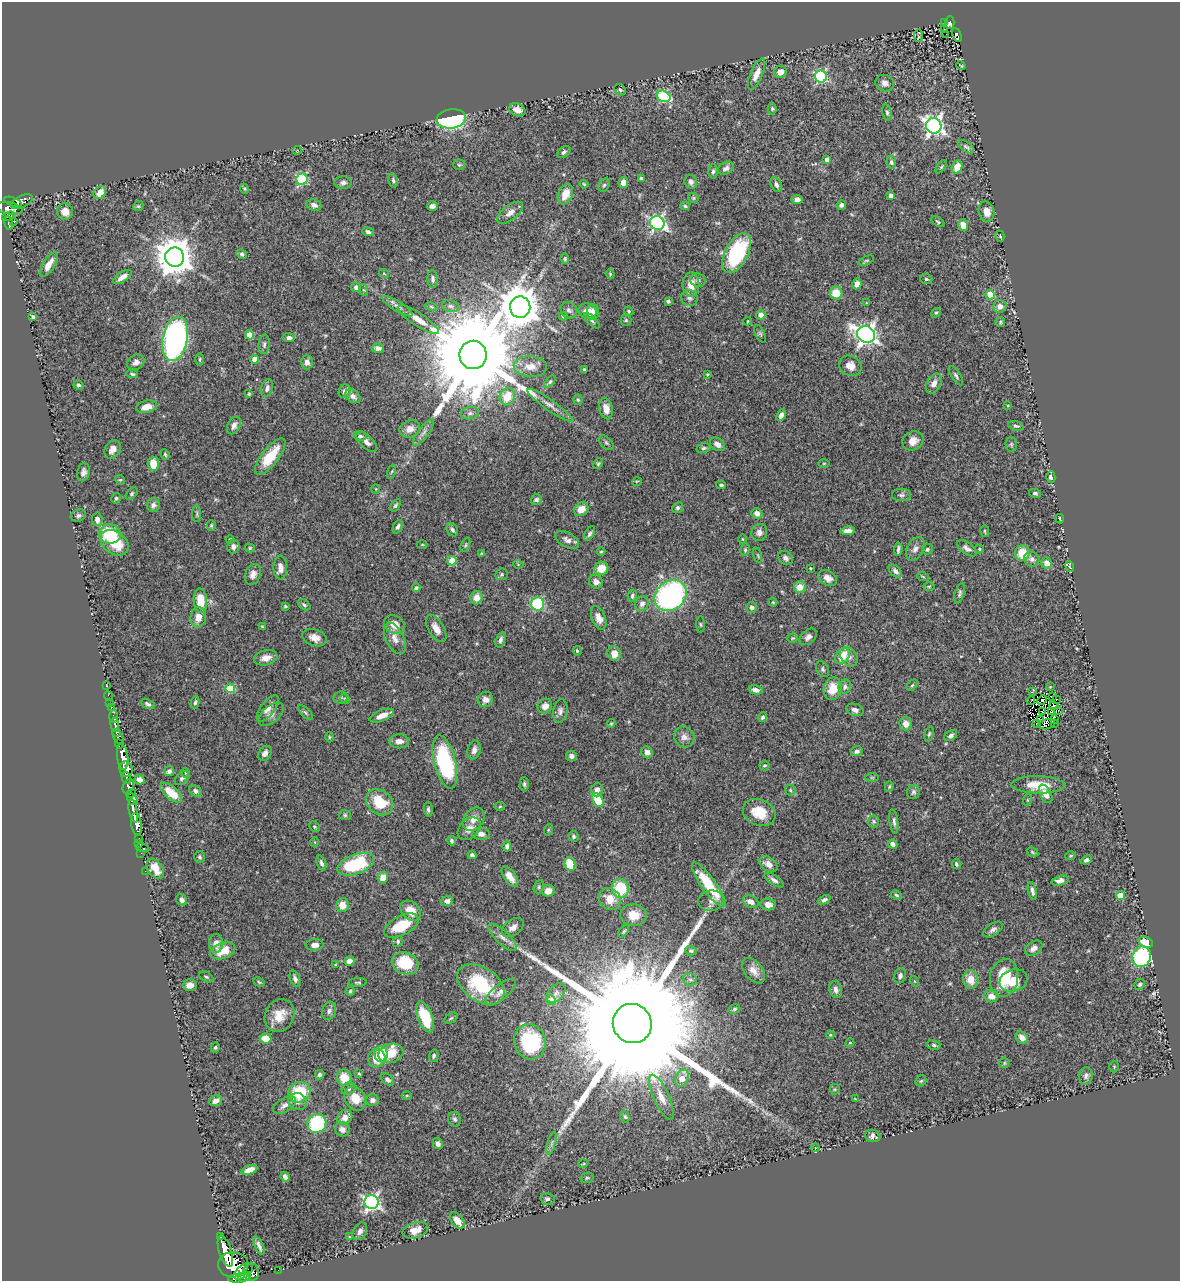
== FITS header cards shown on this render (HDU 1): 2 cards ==
NAXIS1  =                 1178
NAXIS2  =                 1279

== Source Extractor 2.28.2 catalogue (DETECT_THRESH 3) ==
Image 1178 x 1279 px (HDU 1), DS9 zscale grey, 1 PNG px = 1 image px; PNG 1182 x 1283 px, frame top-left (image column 1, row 1279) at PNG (2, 2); each listed source drawn as its Kron ellipse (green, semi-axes under 4 px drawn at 4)
Background 0.409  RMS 0.026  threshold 0.0779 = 3 sigma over >= 5 px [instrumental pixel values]
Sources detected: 483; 4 with non-positive FLUX_AUTO (blend fragments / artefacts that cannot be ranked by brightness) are neither listed nor drawn; the other 479 listed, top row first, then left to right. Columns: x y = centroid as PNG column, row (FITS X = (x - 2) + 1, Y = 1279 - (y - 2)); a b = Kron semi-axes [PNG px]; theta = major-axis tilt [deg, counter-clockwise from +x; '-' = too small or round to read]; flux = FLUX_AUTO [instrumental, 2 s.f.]
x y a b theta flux
945 22 3 3 - 20
950 23 6 4 89 94
944 29 2 2 - 4.8
946 34 2 2 - 1.2
957 35 7 4 -69 69
918 36 6 2 89 1.9
961 66 5 2 - 1.4
780 72 6 6 - 11
757 74 17 6 67 17
821 77 6 6 - 220
885 83 9 8 - 8.6
620 90 6 5 - 3.3
663 96 7 5 -23 130
772 109 6 4 -89 2.4
517 110 8 6 -24 12
887 113 8 5 -79 4.4
451 119 15 9 8 210
934 126 8 7 - 770
966 147 9 4 -36 4.3
297 150 4 3 - 1.2
564 152 7 5 39 4.1
827 160 4 4 - 13
891 162 6 4 -81 3.4
459 165 5 5 - 2.5
941 167 7 4 55 2.5
957 167 7 5 69 25
726 168 8 6 31 6.6
713 171 7 5 87 3.9
641 178 4 3 - 5.8
302 179 6 5 - 150
393 180 7 4 -79 3.8
623 182 5 4 - 14
691 182 7 6 - 5.1
343 183 9 6 4 5.5
584 184 4 3 - 1.9
604 185 7 5 59 3.8
776 185 8 5 -65 5.4
244 189 5 4 - 2
100 193 7 5 48 19
565 194 11 7 66 22
891 196 4 4 - 8.8
693 198 6 4 -46 2.5
797 199 5 4 - 7
13 202 9 4 -21 220
22 202 11 6 27 160
314 205 7 6 - 7.9
841 205 5 4 - 4.5
138 206 5 4 - 2.3
432 206 5 4 - 6
685 206 5 4 - 2.7
9 208 13 6 -10 540
65 211 8 7 - 16
986 212 10 7 -77 19
510 213 15 7 37 11
8 216 7 3 21 120
13 221 3 2 - 4.1
938 222 7 4 -36 2.7
9 223 7 3 -79 120
657 223 7 6 - 470
963 225 6 5 - 19
368 232 6 4 -21 3.9
1000 236 5 4 - 1.6
737 253 22 11 62 150
242 254 5 4 - 3.9
175 257 9 9 - 4400
565 259 5 3 - 2.4
866 261 8 3 22 2.4
49 265 14 5 58 17
384 274 5 3 - 1.3
610 274 5 4 - 1.7
122 277 10 5 33 11
433 279 9 5 -87 5.1
926 279 6 5 - 2.6
698 280 7 6 - 6.2
691 284 12 8 89 22
857 284 5 4 - 11
356 287 5 5 - 6.6
364 290 6 3 -71 2
836 293 6 6 - 36
990 295 4 4 - 64
689 298 8 7 - 5.9
668 301 3 3 - 3.1
866 303 3 3 - 1.4
397 306 18 5 -32 8.8
450 306 8 6 -16 5.7
1000 306 6 6 - 10
431 307 7 3 -9 2.6
520 307 10 10 - 6000
569 310 9 7 -43 5.4
588 311 9 7 -16 18
629 311 5 3 - 2.1
593 312 8 6 -90 18
936 313 5 4 - 2.4
761 315 5 4 - 13
563 316 4 3 - 2.3
33 317 4 4 - 5.7
418 320 24 6 -34 21
626 320 5 5 - 2.7
592 321 10 4 -44 3.9
748 321 4 3 - 1.4
1000 322 5 4 - 2.5
760 334 9 5 -65 3.5
866 334 9 8 - 1000
250 335 4 4 - 32
289 338 6 4 -4 5.9
175 339 22 12 78 560
264 344 10 5 85 5
378 348 6 5 - 6.7
473 355 14 13 - 54000
199 359 6 3 89 2.4
255 359 4 4 - 33
136 362 9 7 34 8.3
307 362 7 6 - 9.4
530 366 16 10 -3 19
850 366 12 10 -30 18
584 369 3 3 - 1.9
132 374 6 3 -10 3
707 374 4 3 - 1.5
956 376 11 4 -58 4.3
550 382 7 4 52 2.9
934 384 11 7 61 10
78 385 5 4 - 3.2
267 388 9 6 72 7.2
345 391 7 6 - 7
249 394 4 4 - 1.9
353 396 8 6 -35 7.5
507 397 9 7 62 35
578 400 5 4 - 2.6
550 405 27 5 -35 14
1008 405 4 3 - 1.5
146 407 10 6 14 15
606 409 11 7 -76 15
470 413 9 6 10 5.8
781 415 6 4 65 8.2
234 425 9 6 63 7.7
1016 426 8 4 -15 3.7
410 429 10 8 22 15
423 432 16 5 54 8.6
360 436 6 5 - 4.2
913 441 11 9 30 14
367 442 13 6 -44 9.2
606 443 9 5 -45 3.8
717 444 8 6 -34 8.2
1011 445 7 5 -88 3.1
703 448 7 5 17 3.2
112 449 10 7 58 11
165 454 5 3 - 2.4
270 456 22 8 52 50
824 463 5 3 - 1.7
153 464 7 5 -88 28
598 464 6 4 63 2.3
392 471 7 3 71 2
83 472 9 6 77 7
1051 477 6 4 -76 4.7
120 480 5 4 - 2.2
637 481 5 3 - 1.4
721 485 5 3 - 3.7
376 489 5 3 - 1.3
1035 493 6 4 -12 3.2
132 494 7 4 46 3.2
901 495 9 6 3 4.8
116 498 5 4 - 3.6
536 500 5 5 - 3.4
153 505 7 6 - 6
395 505 7 4 52 3.1
678 508 5 5 - 3.6
581 509 8 6 37 18
197 513 8 4 90 3
757 513 6 5 - 7.2
78 515 8 6 20 4.8
97 519 7 5 -85 10
1060 519 4 2 - 2
211 525 5 4 - 2.2
398 527 7 4 65 4.7
452 530 7 5 -59 4.2
848 531 7 4 8 10
985 531 6 3 -82 1.9
759 532 9 7 70 8.8
110 534 11 9 -8 79
589 534 8 4 59 4.1
230 539 4 2 - 1.5
742 539 5 3 - 1.5
567 540 13 7 -30 9
114 543 15 11 -35 62
422 544 5 3 - 1.7
465 545 7 4 67 2.5
233 547 7 6 - 7
250 548 5 4 - 2.6
967 548 11 5 -36 7.2
898 549 7 3 85 4.2
915 549 13 8 61 9.4
927 549 5 5 - 2.8
979 549 4 4 - 2
745 550 6 5 - 3
601 552 4 3 - 1.6
481 553 3 3 - 1.5
1022 553 8 7 - 34
758 555 7 3 -77 2
785 558 8 6 -38 6.4
1032 559 8 7 - 7.5
452 561 5 4 - 55
1047 563 6 5 - 12
518 564 5 3 - 1.5
1070 567 5 3 - 2.5
280 568 12 7 89 13
601 568 7 6 - 29
810 568 4 3 - 1.3
895 571 8 5 -44 5.8
253 574 11 7 68 10
501 574 6 5 - 3.1
923 577 6 3 -21 2.1
828 578 10 7 -30 10
596 582 7 6 - 9.3
929 586 5 3 - 1.9
800 587 6 6 - 20
416 588 4 4 - 3.4
960 593 11 4 74 4.2
632 596 6 4 79 4.5
671 596 17 14 40 370
477 598 7 6 - 16
200 601 12 6 -84 38
773 602 4 4 - 1.6
538 604 6 6 - 120
642 604 7 6 - 8.2
304 605 7 4 -38 3.3
285 606 4 3 - 2.6
752 607 5 5 - 6.4
198 617 10 7 85 16
599 618 12 7 -68 13
700 624 8 4 -89 2.4
395 625 11 8 -34 20
262 627 4 3 - 1.7
436 628 15 7 -59 15
808 637 10 6 41 7.8
314 638 12 8 -19 14
395 638 17 9 -65 14
793 638 5 4 - 2.2
500 640 8 4 73 5.4
577 651 5 3 - 1.9
614 654 7 6 - 17
842 656 9 6 52 35
849 657 10 8 -51 8.6
266 658 12 7 13 16
823 669 8 6 -63 4.1
912 685 6 4 45 2.2
106 686 3 2 - 7.8
845 687 7 6 - 4.8
1050 687 3 2 - 1.2
230 688 5 5 - 68
833 689 11 9 77 29
755 690 7 4 -15 7.6
1033 691 3 2 - 1.1
108 696 5 2 - 5.2
1052 696 4 2 - 2
340 697 7 6 - 4.2
345 699 5 4 - 2.2
1056 699 3 2 - 0.95
485 700 8 7 - 11
1031 700 4 2 - 0.86
1042 700 5 3 - 7.3
195 702 6 4 80 3.4
110 703 2 2 - 5.7
148 704 7 4 -27 3.8
545 706 7 7 - 11
1054 706 4 2 - 2.2
111 707 3 3 - 25
268 709 16 7 53 11
855 710 9 6 -19 7.4
1058 710 3 2 - 5.1
560 711 12 7 81 7.2
1042 712 3 2 - 1.3
1052 712 4 2 - 2.2
305 713 10 4 -45 3.8
271 714 15 8 41 11
382 716 13 5 21 15
114 717 6 3 87 86
763 717 5 4 - 4.8
1041 719 3 2 - 0.75
1055 720 4 2 - 4.1
611 723 4 4 - 1.8
1054 723 4 2 - 1.8
115 724 7 3 -85 91
906 724 7 6 - 14
1036 724 3 2 - 0.62
1047 724 8 5 14 2.6
116 732 3 3 - 170
929 734 7 4 74 2.9
951 735 7 4 33 4.7
118 737 8 4 -59 350
329 737 5 3 - 1.8
684 737 11 10 - 11
399 741 10 7 1 11
119 744 5 3 - 250
474 750 10 6 76 8.9
857 751 6 5 - 5.2
647 752 6 5 - 9
265 753 8 6 56 8
571 756 5 5 - 5.8
123 757 13 5 -84 1200
445 762 27 10 -76 200
764 765 5 5 - 2.7
126 769 8 6 -72 510
169 771 5 5 - 6.5
186 773 5 3 - 1.8
872 777 6 4 0 2.3
126 778 6 4 -75 150
182 778 8 5 43 5.1
139 780 5 4 - 7.2
524 784 7 4 -90 3.6
1038 785 26 8 -1 44
128 786 7 5 70 410
889 787 5 4 - 2.3
597 790 7 5 71 12
790 790 5 5 - 2.8
195 791 6 5 - 4.8
913 792 7 6 - 4.3
131 793 5 4 - 130
171 793 13 6 -40 32
1046 794 10 5 -62 13
132 799 6 5 - 220
598 800 7 5 -59 57
1027 800 6 3 71 1.6
379 802 15 11 -39 56
500 806 5 4 - 1.9
428 810 7 4 -87 3.8
133 811 12 4 -79 750
759 812 17 13 -22 40
345 815 6 5 - 3.1
474 819 13 9 52 16
874 821 6 5 - 3.3
894 822 12 4 -82 5.3
137 824 11 5 -83 730
314 827 6 4 -46 2.4
469 829 13 9 43 13
548 830 6 3 72 1.7
481 834 8 6 -4 8.7
573 836 6 4 -66 3.7
138 838 3 2 - 20
452 841 5 4 - 3.5
315 842 5 3 - 1.7
139 843 3 2 - 13
893 844 5 4 - 7.5
507 846 5 4 - 5.2
143 848 6 2 -16 20
1032 852 6 4 -29 2.5
141 853 2 2 - 11
472 855 4 4 - 3.5
1071 856 5 4 - 2.1
200 857 6 5 - 3.4
1086 860 6 4 23 4.9
321 863 8 4 -69 4.4
356 864 19 10 20 120
570 864 7 5 -76 54
768 864 10 6 -37 12
956 864 5 4 - 2.8
155 869 11 7 -55 18
145 871 2 2 - 5
510 877 12 6 -56 15
383 878 5 5 - 20
774 880 11 5 -33 6.4
1060 881 9 5 14 9
709 885 27 7 -54 67
539 887 7 5 70 2.7
620 889 9 8 - 68
548 891 6 5 - 16
1032 891 9 3 -77 6.2
896 895 6 4 -28 2.7
1120 896 4 4 - 41
610 899 11 10 - 27
182 900 6 5 - 5.8
824 900 7 4 27 4.2
447 901 6 5 - 5.7
711 901 13 10 6 12
751 902 8 5 -24 9.7
768 904 7 6 - 12
342 905 7 6 - 21
411 911 12 8 -45 20
633 915 13 11 -6 27
401 926 19 9 27 57
513 927 12 7 36 10
993 929 11 6 34 6.6
624 931 7 4 48 2.8
503 937 18 6 -43 12
398 941 6 5 - 3.1
1146 942 7 5 -24 35
216 943 9 7 -90 12
315 945 9 5 3 10
1034 948 10 6 36 9.2
223 951 13 8 20 31
691 951 5 5 - 3.2
1142 957 10 9 - 240
349 961 5 4 - 13
405 963 14 11 -21 62
336 964 3 2 - 1.4
753 971 15 9 -51 16
900 976 8 6 72 5.7
206 977 7 5 -27 3.4
1004 978 19 14 81 75
295 979 8 5 -69 6.3
971 979 9 7 -79 24
690 980 7 6 - 4.4
914 981 5 3 - 1.5
1014 981 14 11 18 25
259 982 6 4 -26 2.4
358 982 9 3 3 2.5
481 984 26 17 -33 110
1140 984 5 5 - 3.7
190 985 7 6 - 10
836 989 8 6 -76 8.8
350 991 4 4 - 2.2
500 992 19 7 39 12
556 993 11 7 46 7.4
991 996 7 6 - 14
551 1000 5 4 - 64
734 1009 6 4 17 2.9
329 1011 9 7 74 6.6
279 1015 17 14 64 30
425 1017 16 7 -69 76
451 1018 7 4 31 2.6
632 1024 20 19 - 140000
830 1035 4 4 - 1.7
265 1038 6 5 - 27
1022 1038 7 5 -44 12
530 1042 18 15 -72 130
850 1043 4 4 - 1.7
934 1045 7 5 -12 3.7
215 1047 5 4 - 2.4
391 1053 12 9 16 54
381 1054 8 6 -89 17
434 1056 6 4 77 3.8
377 1058 9 8 - 32
1004 1063 5 5 - 2.1
1114 1067 6 5 - 2.3
359 1073 3 3 - 1.8
320 1075 5 4 - 3.5
1086 1076 9 6 81 5.9
344 1078 8 7 - 33
682 1078 9 6 67 27
387 1079 7 5 -41 4.7
921 1081 6 5 - 2.5
349 1089 7 6 - 5.1
835 1089 5 5 - 2.4
299 1092 11 10 - 69
407 1095 5 3 - 1.5
661 1097 24 7 -66 21
355 1098 13 10 -61 28
855 1099 4 2 - 1.3
372 1100 7 6 - 6.1
215 1101 7 5 23 11
298 1102 10 8 -18 8.9
285 1105 13 7 30 9.7
345 1117 8 7 - 13
625 1117 6 4 -71 2.6
455 1119 7 6 - 4.6
317 1123 10 9 - 130
342 1129 7 7 - 8.5
873 1136 8 6 -14 5.5
552 1143 12 3 75 4.9
438 1144 6 5 - 6.2
815 1148 4 3 - 1.2
583 1164 5 3 - 1.5
249 1170 8 4 21 15
285 1177 5 4 - 6.1
587 1178 7 5 12 2.9
547 1199 7 6 - 4.4
371 1202 7 7 - 520
457 1220 9 5 -53 15
415 1230 13 7 17 17
360 1231 9 6 60 7
220 1237 3 3 - 34
350 1237 4 3 - 1.6
259 1246 10 4 -66 6.5
225 1251 16 6 -73 1800
233 1265 15 12 2 2000
278 1270 2 2 - 2.7
243 1271 11 6 35 720
251 1272 9 8 - 270
244 1277 6 3 22 390
239 1278 11 4 4 720
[4 non-positive-flux detections neither listed nor drawn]